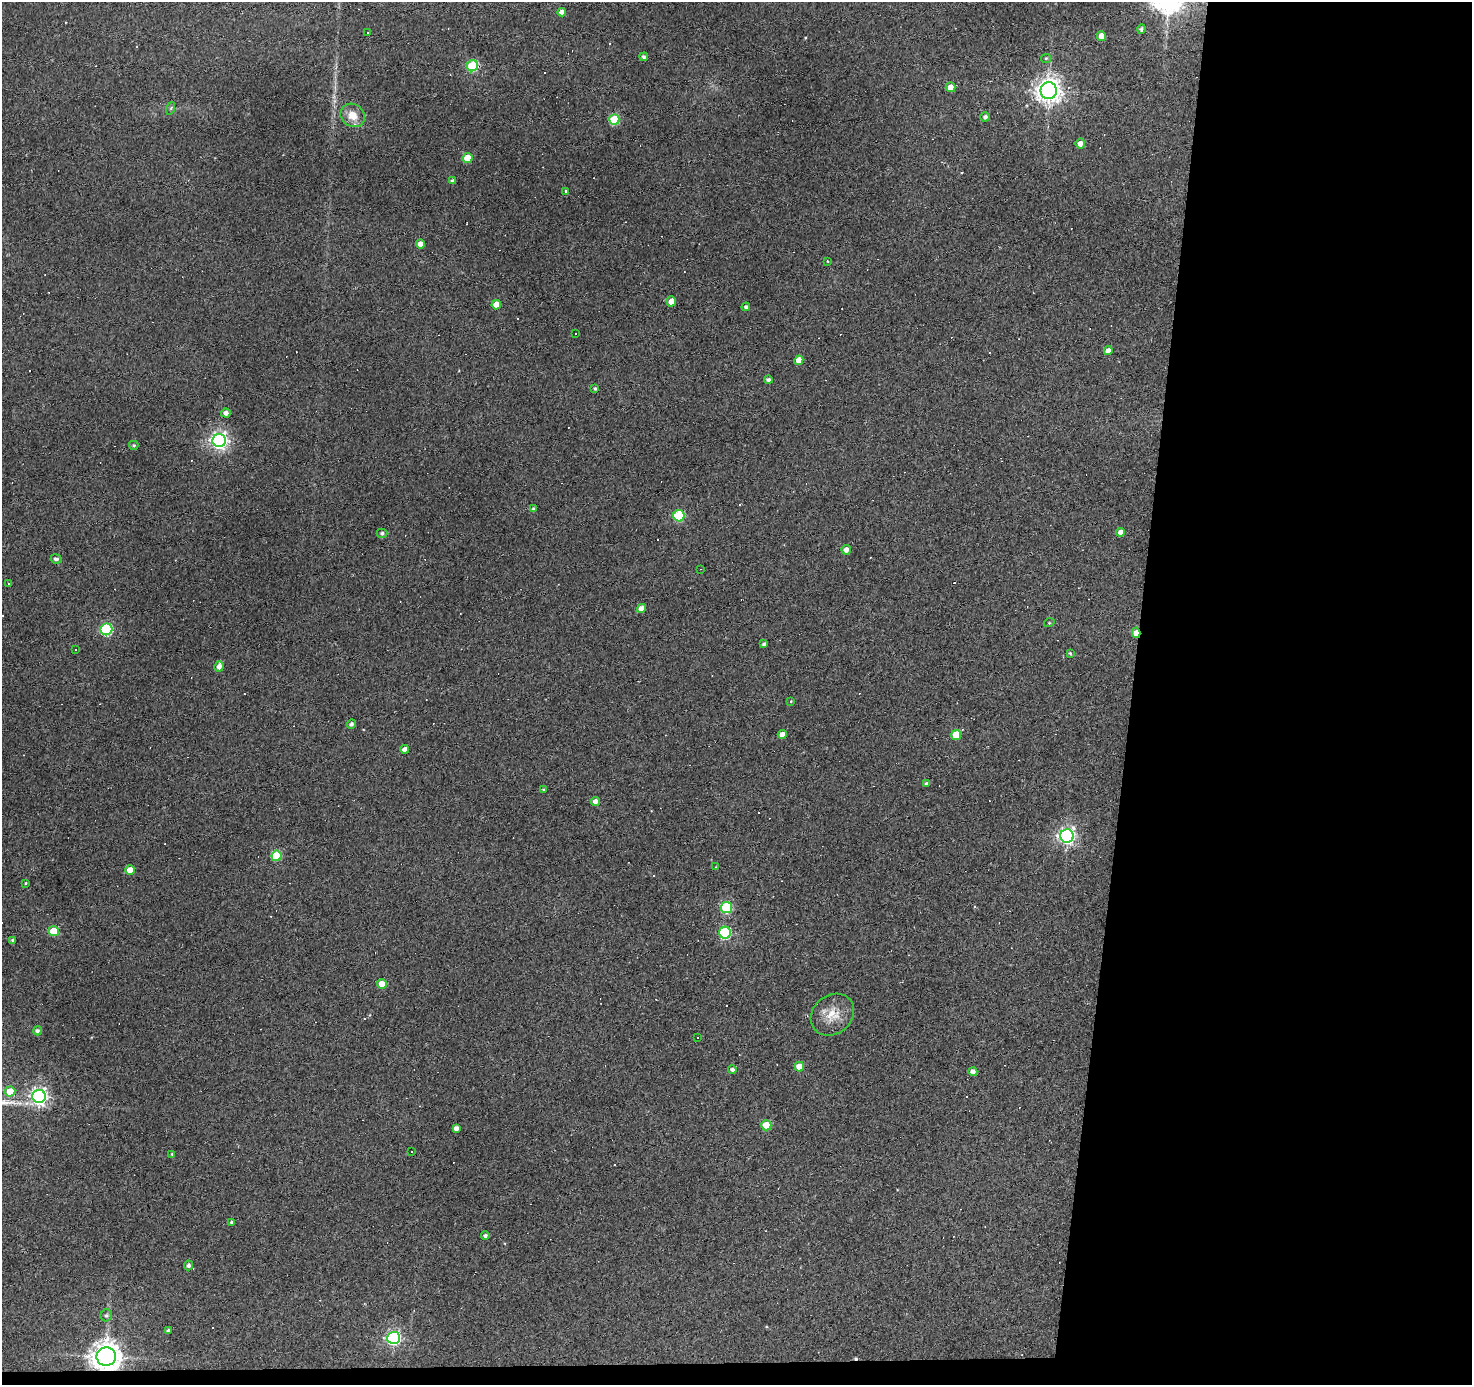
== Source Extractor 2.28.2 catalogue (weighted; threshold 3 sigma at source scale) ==
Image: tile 9 of 3 x 3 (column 3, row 3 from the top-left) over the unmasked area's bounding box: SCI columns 2942-4411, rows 189-1571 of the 4411 x 4436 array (HDU 1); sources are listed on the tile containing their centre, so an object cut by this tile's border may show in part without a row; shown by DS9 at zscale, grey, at full resolution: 1 PNG px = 1 image px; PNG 1474 x 1387 px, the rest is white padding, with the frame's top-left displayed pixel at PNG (2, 2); every listed detection drawn as its Kron ellipse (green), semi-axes under 4 PNG px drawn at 4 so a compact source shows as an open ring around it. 24% of this frame is shown black and not used: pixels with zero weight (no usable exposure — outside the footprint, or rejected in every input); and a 3 px margin inside the footprint's outer edge (the drizzle kernel's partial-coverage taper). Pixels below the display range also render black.
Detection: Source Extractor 2.28.2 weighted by HDU 2 'WHT'; one run over the whole footprint, this tile lists its part. Background 0.112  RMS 0.0086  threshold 0.0389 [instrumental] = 3 sigma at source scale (4.5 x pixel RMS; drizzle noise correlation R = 1.50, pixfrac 1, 0.05/0.05 arcsec/px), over >= 5 px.
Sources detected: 116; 32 cosmic-ray / hot-pixel residue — neither listed nor drawn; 1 inside a brighter listed object's ellipse — not listed separately; the other 83 listed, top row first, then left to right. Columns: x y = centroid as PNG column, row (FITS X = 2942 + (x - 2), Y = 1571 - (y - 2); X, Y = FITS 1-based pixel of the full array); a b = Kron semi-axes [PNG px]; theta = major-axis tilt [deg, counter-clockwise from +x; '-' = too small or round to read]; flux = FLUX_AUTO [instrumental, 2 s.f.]
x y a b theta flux
562 12 4 4 - 4.8
1142 29 5 4 - 2.2
368 32 2 2 - 0.53
1101 36 5 4 - 9.9
644 57 4 4 - 2.4
1046 58 5 4 - 1.1
473 66 6 5 - 73
950 87 5 5 - 6.8
1049 91 8 8 - 740
171 108 6 4 72 1.2
353 115 13 11 -37 11
985 117 5 4 - 2.3
614 119 5 5 - 46
1080 144 5 4 - 5.8
468 158 5 5 - 22
452 181 4 3 - 2.8
566 191 3 3 - 1
420 244 4 4 - 5.7
827 261 4 2 - 0.54
671 301 5 4 - 6.3
496 305 5 4 - 10
746 307 4 4 - 2
575 333 3 3 - 3
1108 351 4 4 - 4.6
799 360 5 4 - 11
768 380 4 3 - 1.9
595 389 4 4 - 1.6
226 413 4 4 - 4.3
219 441 7 6 - 350
134 445 4 4 - 1.3
534 509 4 3 - 2
679 516 6 5 - 72
1121 532 4 4 - 5
382 533 5 4 - 1.7
846 550 5 4 - 4.4
56 559 6 4 -9 2.1
700 569 3 2 - 0.49
8 584 3 3 - 10
641 608 5 4 - 5.8
1049 623 5 3 - 0.69
106 629 6 6 - 100
1136 633 5 4 - 14
764 644 4 3 - 1.8
75 649 3 2 - 0.99
1070 653 3 3 - 0.84
219 667 5 4 - 4.5
791 701 4 3 - 0.63
351 724 5 4 - 2.2
782 734 4 4 - 6.4
956 735 5 5 - 27
404 749 4 4 - 4.1
927 784 4 3 - 1.9
543 789 3 2 - 0.73
595 801 4 4 - 4.2
1067 836 7 7 - 310
276 856 5 5 - 43
716 867 3 3 - 0.58
130 870 5 4 - 11
26 883 4 3 - 0.79
726 908 5 5 - 66
54 931 5 5 - 26
725 933 6 6 - 95
13 940 4 4 - 1.7
382 984 5 4 - 14
832 1015 23 19 40 16
37 1031 4 4 - 2.2
697 1037 3 3 - 2
799 1066 5 4 - 11
732 1069 4 4 - 2.3
973 1072 4 4 - 3.9
10 1091 5 5 - 18
39 1096 7 6 - 330
766 1125 5 5 - 23
456 1128 4 4 - 3.8
412 1151 3 3 - 1.1
172 1154 4 4 - 0.87
232 1222 3 3 - 1.2
485 1235 4 4 - 2
189 1265 5 4 - 2.2
106 1315 6 5 - 1.7
168 1330 3 3 - 1.1
394 1338 6 6 - 180
106 1357 9 9 - 1000
Overlapping masked pixels (flux is a lower limit): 2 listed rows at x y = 1136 633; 106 1357